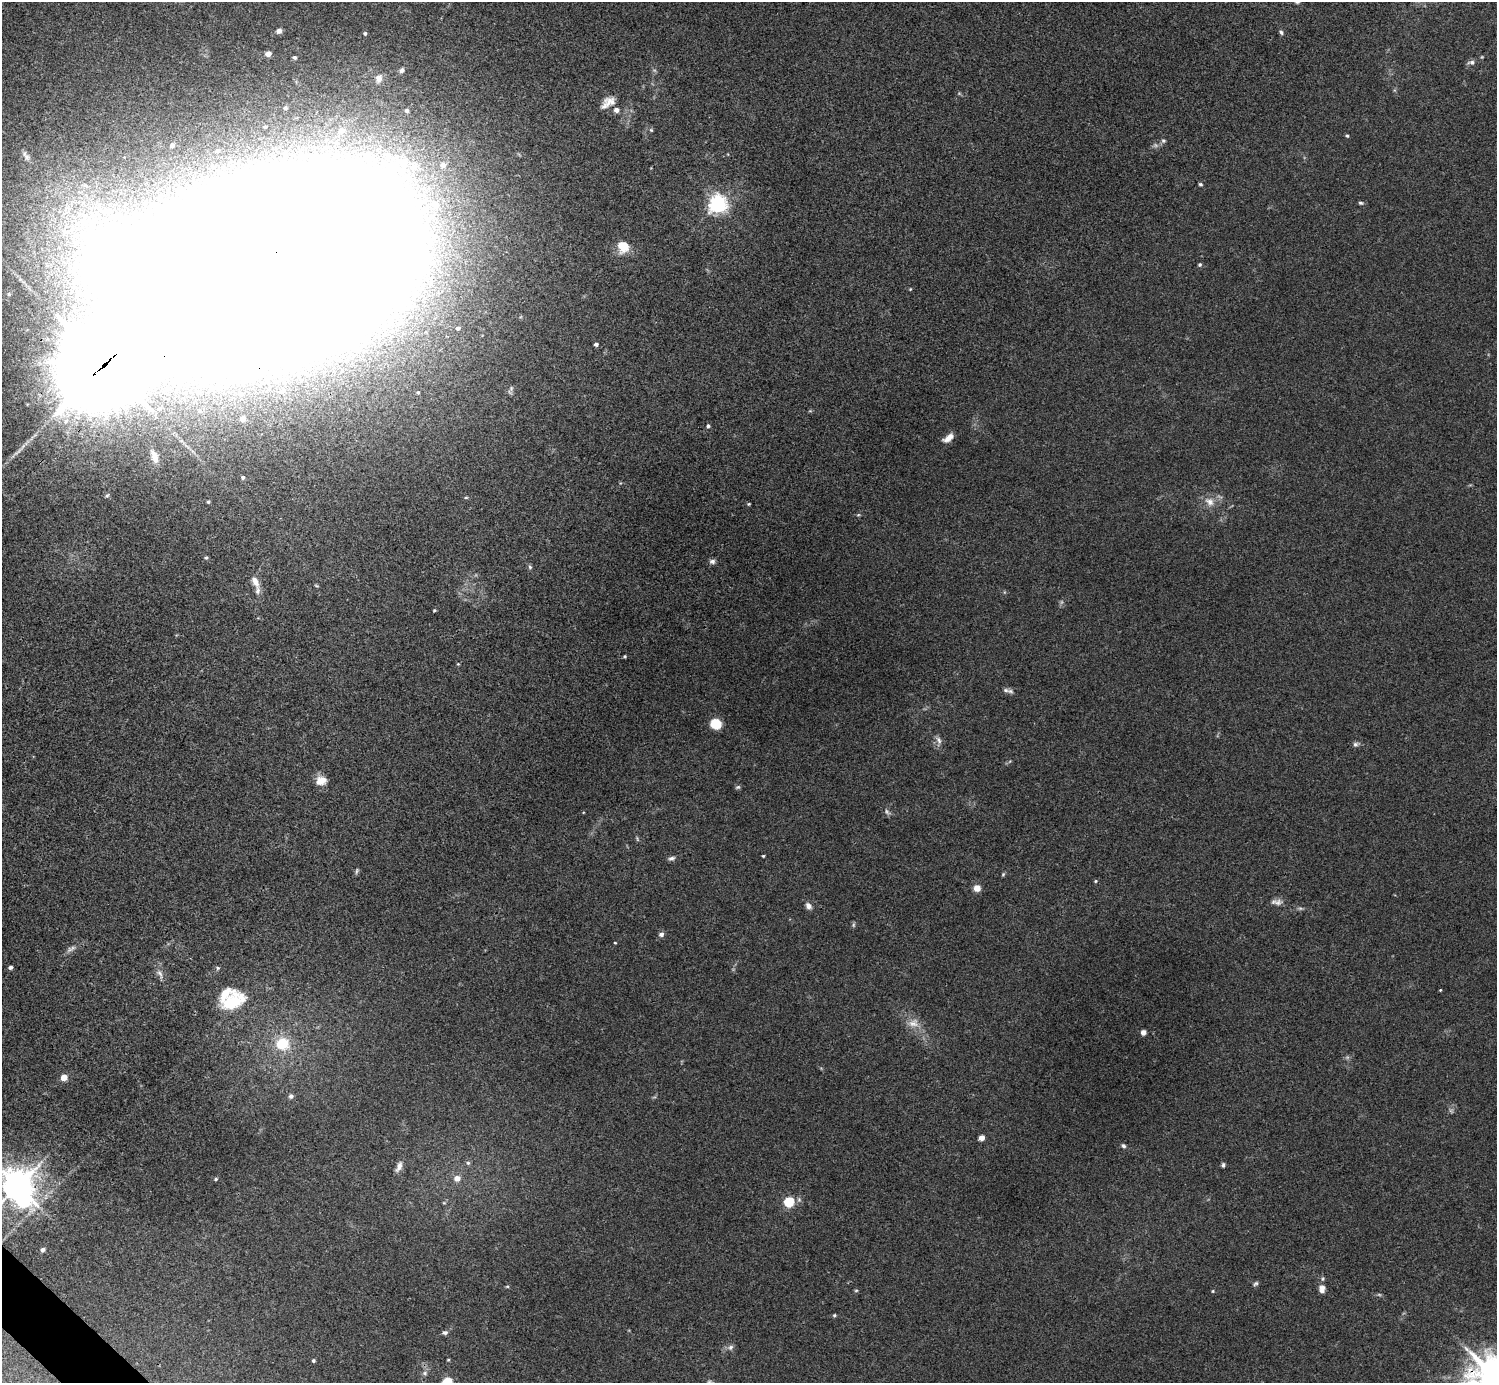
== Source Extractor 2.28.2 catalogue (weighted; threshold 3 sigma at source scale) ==
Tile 7 of 4 x 4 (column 3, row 2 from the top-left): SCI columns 2991-4485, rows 2923-4303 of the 5985 x 5985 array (HDU 1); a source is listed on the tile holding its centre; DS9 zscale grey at full resolution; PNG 1499 x 1385 px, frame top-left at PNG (2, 2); no overlay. Shown black and unused: <1% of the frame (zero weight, under 3 of 4 exposures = <1% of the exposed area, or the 3 px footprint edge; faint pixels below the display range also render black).
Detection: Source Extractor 2.28.2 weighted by HDU 2 'WHT'; one run over the whole footprint, this tile lists its part. Background 0.0348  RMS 0.0047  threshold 0.0211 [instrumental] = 3 sigma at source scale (4.5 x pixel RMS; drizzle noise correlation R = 1.50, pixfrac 1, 0.05/0.05 arcsec/px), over >= 5 px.
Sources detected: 119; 3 too faint to see at this stretch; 9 inside a brighter object's white glare — not listed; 4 inside a brighter listed object's ellipse — not listed separately; the other 103 listed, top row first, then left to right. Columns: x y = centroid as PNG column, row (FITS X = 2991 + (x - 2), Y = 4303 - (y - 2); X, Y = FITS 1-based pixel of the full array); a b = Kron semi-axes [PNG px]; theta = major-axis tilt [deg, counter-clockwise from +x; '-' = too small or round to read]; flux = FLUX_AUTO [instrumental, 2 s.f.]
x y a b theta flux
279 31 5 5 - 2
1281 32 7 5 -71 0.89
365 33 4 4 - 0.84
268 54 5 4 - 3.8
295 57 4 3 - 0.82
1471 62 10 6 3 1.5
402 70 7 5 56 1.2
379 78 10 8 78 2.3
610 102 18 13 15 5.1
285 108 7 6 - 1.7
407 110 3 3 - 0.85
265 127 9 7 15 2
341 130 8 6 9 2.1
651 130 5 4 - 0.59
1347 136 4 3 - 0.63
1163 141 6 6 - 0.99
172 145 4 4 - 1.4
217 151 3 3 - 0.61
27 157 10 8 -65 2.2
443 165 6 6 - 2.8
414 167 15 12 38 6.7
1200 184 4 4 - 0.75
1361 203 7 4 -10 0.76
718 204 7 6 - 230
436 205 9 8 - 2.8
623 246 10 9 - 11
1200 265 5 5 - 0.72
274 267 147 73 19 11000
910 289 4 4 - 0.4
458 328 4 4 - 1.1
596 344 4 4 - 1.2
105 364 34 28 35 6400
282 391 5 5 - 1
418 392 5 4 - 0.62
243 418 6 5 - 3.1
66 421 10 8 62 3.4
708 426 5 4 - 0.84
948 438 14 7 36 3.3
154 456 18 8 -69 4
243 477 4 4 - 0.9
107 495 6 3 20 0.57
466 497 5 3 - 0.49
208 502 4 4 - 0.61
1210 502 15 11 -36 4.4
749 504 4 4 - 0.45
858 515 6 3 18 0.53
206 558 5 4 - 0.72
712 561 8 6 -11 1.4
530 567 5 5 - 0.77
255 581 14 8 -62 3.6
434 610 4 4 - 0.46
625 656 4 3 - 0.54
458 664 4 4 - 0.39
1006 690 9 6 -11 1.7
716 724 8 7 - 14
939 740 11 6 -63 1.9
1355 744 7 6 - 1.2
321 780 13 10 12 5.2
738 787 7 5 16 0.72
763 856 3 3 - 0.44
671 858 9 5 16 1.4
356 871 9 3 79 0.74
1003 874 6 4 46 0.58
1095 881 4 4 - 0.53
977 888 6 5 - 5.4
1278 902 12 8 -5 2.3
808 906 8 6 -49 2.1
853 925 6 4 -90 0.72
661 934 6 5 - 1.6
615 943 4 2 - 0.34
10 967 4 4 - 1.3
218 968 5 4 - 0.68
160 974 14 6 -62 2.3
1440 990 3 3 - 0.34
232 1002 30 20 40 17
913 1023 16 12 1 4.9
1143 1032 5 4 - 2.6
282 1044 9 8 - 18
64 1077 6 6 - 4
291 1096 6 6 - 1.5
981 1138 4 4 - 5
1123 1146 6 5 - 0.92
468 1163 6 6 - 0.85
1223 1165 6 4 -85 0.9
399 1166 14 7 66 2.6
457 1178 7 6 - 3.2
216 1179 5 4 - 0.54
17 1186 10 8 42 840
789 1202 5 5 - 37
444 1203 5 3 - 0.42
43 1250 5 4 - 1.6
1256 1284 8 5 35 0.86
507 1286 5 3 - 0.49
1322 1289 11 8 90 2.7
856 1290 5 3 - 0.48
1213 1291 4 4 - 0.45
834 1315 5 4 - 0.63
445 1333 7 5 3 1.2
730 1347 8 6 51 1.4
448 1360 5 3 - 0.42
313 1361 4 3 - 0.73
425 1373 7 6 - 1.1
447 1382 5 5 - 29
Overlapping masked pixels (flux is a lower limit): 2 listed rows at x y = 274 267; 105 364
Isophote crosses this tile's border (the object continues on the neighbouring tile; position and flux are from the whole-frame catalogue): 3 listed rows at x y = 274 267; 17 1186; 447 1382